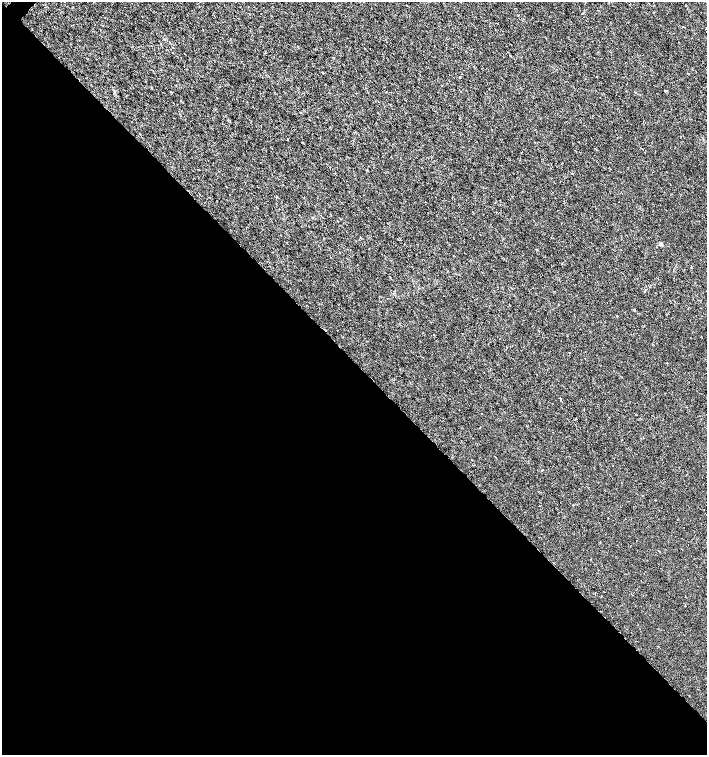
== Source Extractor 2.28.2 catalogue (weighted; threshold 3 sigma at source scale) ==
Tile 14 of 4 x 4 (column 2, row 4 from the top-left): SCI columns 1639-3047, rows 1-1506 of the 6029 x 6029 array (HDU 1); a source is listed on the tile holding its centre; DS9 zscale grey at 2 x 2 block average (1 PNG px = mean of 2 x 2 image px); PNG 709 x 757 px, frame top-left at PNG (2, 2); no overlay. Shown black and unused: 52% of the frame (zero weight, under 3 of 6 exposures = <1% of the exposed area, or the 3 px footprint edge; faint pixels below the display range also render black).
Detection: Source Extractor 2.28.2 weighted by HDU 2 'WHT'; one run over the whole footprint, this tile lists its part. Background -1.77e-04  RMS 0.001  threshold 0.00422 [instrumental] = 3 sigma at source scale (4.09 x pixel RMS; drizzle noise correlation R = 1.36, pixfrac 0.8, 0.0396/0.0396 arcsec/px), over >= 5 px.
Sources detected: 15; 1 cosmic-ray / hot-pixel residue — not listed; the other 14 listed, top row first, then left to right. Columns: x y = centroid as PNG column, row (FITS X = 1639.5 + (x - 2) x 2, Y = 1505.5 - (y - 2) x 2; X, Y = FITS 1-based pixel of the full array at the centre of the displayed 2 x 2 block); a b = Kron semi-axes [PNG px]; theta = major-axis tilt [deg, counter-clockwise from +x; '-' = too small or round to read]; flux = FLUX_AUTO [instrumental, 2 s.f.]
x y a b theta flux
407 5 2 2 - 0.08
442 85 2 2 - 0.21
665 91 3 2 - 0.18
386 92 2 2 - 0.067
287 139 2 2 - 0.27
661 244 3 3 - 0.55
536 250 2 2 - 0.11
506 347 2 2 - 0.089
482 414 2 2 - 0.17
643 437 2 2 - 0.087
642 495 2 2 - 0.081
608 518 2 2 - 0.076
601 596 2 2 - 0.096
685 605 2 2 - 0.13
Diffuse or blended objects may show on this block-average render without a row.